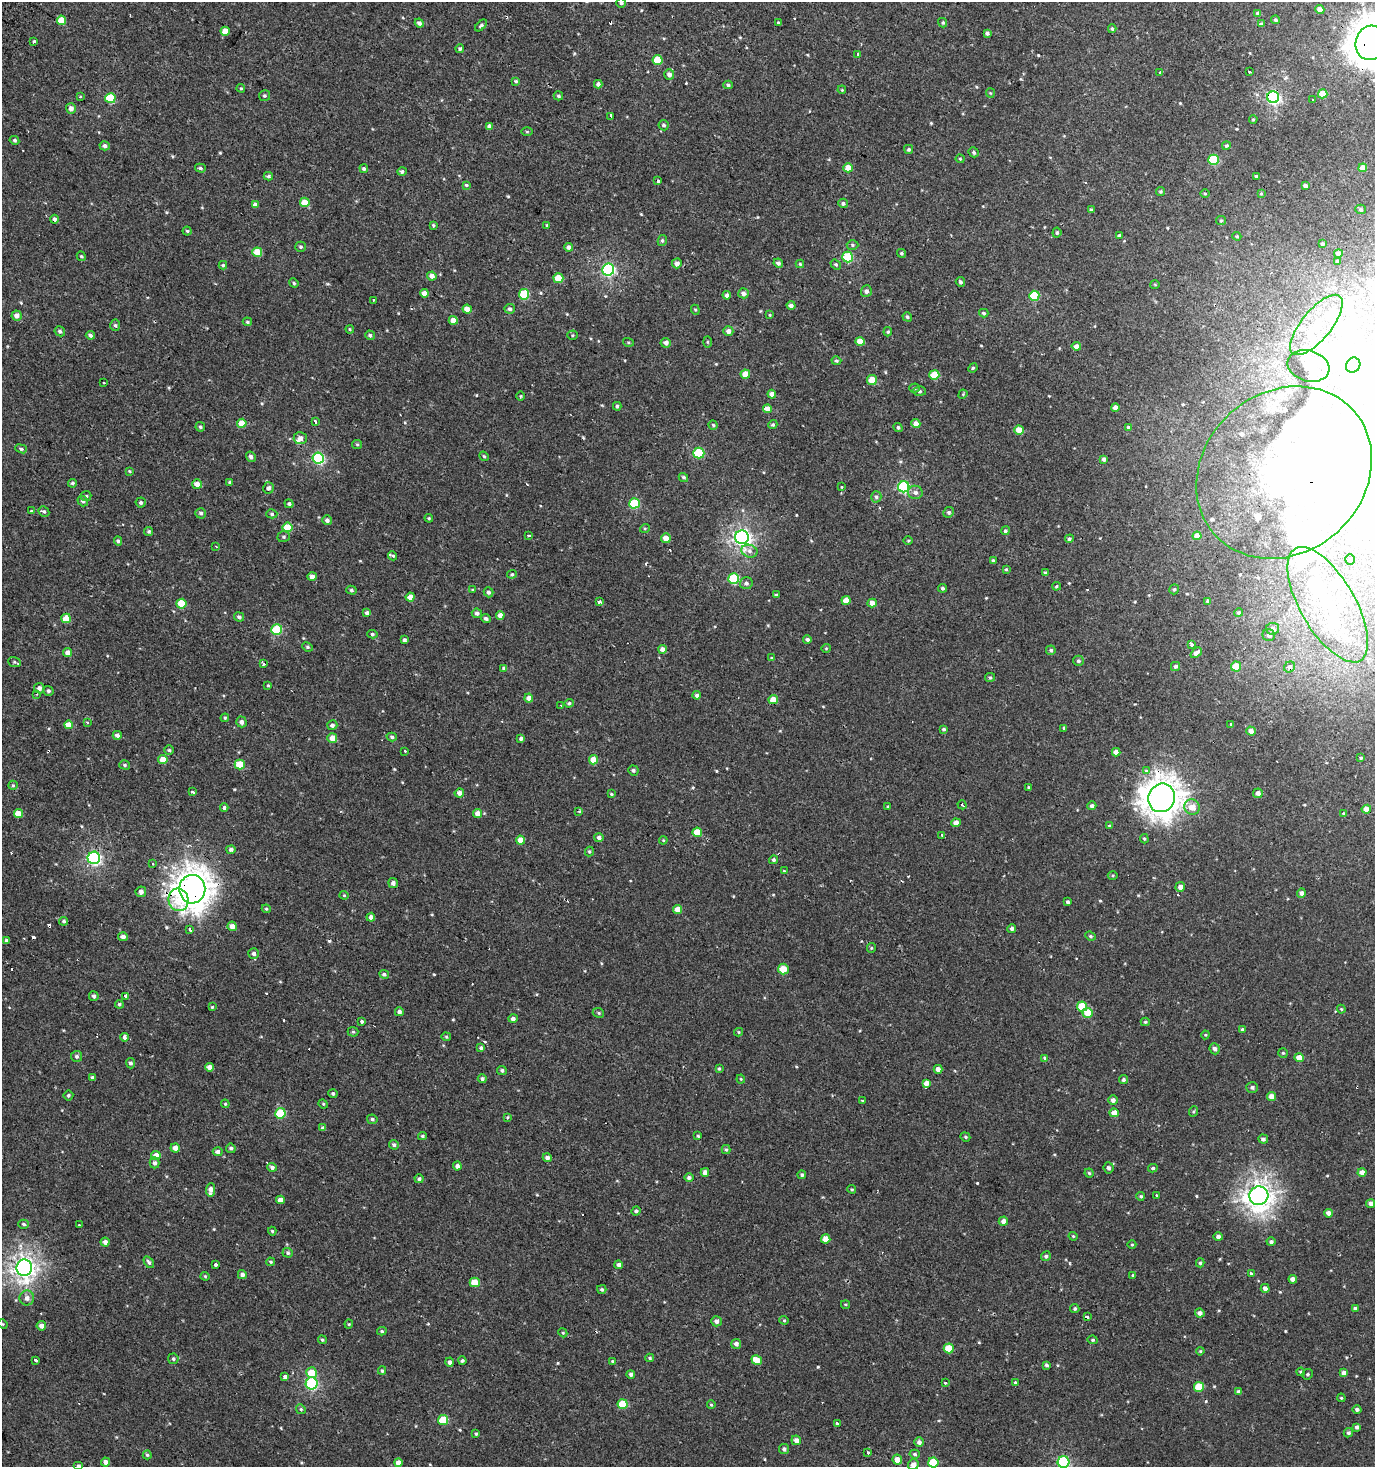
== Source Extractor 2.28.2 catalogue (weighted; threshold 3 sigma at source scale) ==
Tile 11 of 4 x 4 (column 3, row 3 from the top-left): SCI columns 3000-4372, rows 1488-2952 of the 5973 x 5886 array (HDU 1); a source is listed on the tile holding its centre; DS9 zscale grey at full resolution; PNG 1377 x 1469 px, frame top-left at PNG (2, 2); each listed source drawn as its Kron ellipse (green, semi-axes under 4 px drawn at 4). Shown black and unused: <1% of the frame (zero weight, under 2 of 3 exposures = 2% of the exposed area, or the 3 px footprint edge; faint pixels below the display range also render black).
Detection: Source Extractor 2.28.2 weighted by HDU 2 'WHT'; one run over the whole footprint, this tile lists its part. Background 6.71e-04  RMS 0.0037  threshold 0.0168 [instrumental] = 3 sigma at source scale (4.5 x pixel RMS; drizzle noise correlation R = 1.50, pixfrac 1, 0.0396/0.0396 arcsec/px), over >= 5 px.
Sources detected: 596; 13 inside a brighter object's white glare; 30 cosmic-ray / hot-pixel residue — neither listed nor drawn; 9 inside a brighter listed object's ellipse — not listed separately; of the other 544, all 500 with FLUX_AUTO >= 0.336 (the completeness limit of this list) listed and drawn (44 fainter detections not listed), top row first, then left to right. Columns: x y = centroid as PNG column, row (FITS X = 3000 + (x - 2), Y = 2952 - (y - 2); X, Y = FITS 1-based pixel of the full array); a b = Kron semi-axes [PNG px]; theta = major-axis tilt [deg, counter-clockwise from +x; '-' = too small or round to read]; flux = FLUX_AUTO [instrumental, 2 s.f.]
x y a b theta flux
621 3 5 4 - 0.68
1320 9 5 4 - 2
1258 13 4 3 - 0.81
61 20 5 4 - 5.8
1275 20 4 4 - 0.63
419 23 5 4 - 1.1
778 23 4 3 - 0.44
943 23 5 4 - 0.56
1261 24 4 3 - 0.92
481 25 7 4 44 0.68
1112 29 4 3 - 0.54
225 31 4 4 - 4.3
987 33 4 3 - 0.84
34 41 4 3 - 1.2
1371 43 17 15 74 740
460 49 4 4 - 0.71
858 54 3 3 - 4
657 60 5 5 - 9.2
1160 72 3 3 - 1.2
1250 72 3 3 - 0.93
669 74 5 5 - 1.6
516 81 4 3 - 0.43
598 84 4 4 - 1.2
728 85 4 3 - 0.67
241 88 4 3 - 0.4
842 90 4 3 - 0.36
990 93 4 4 - 0.38
1323 94 5 4 - 6.1
80 96 3 3 - 0.55
265 96 5 5 - 0.75
558 96 5 4 - 0.65
1273 97 6 6 - 73
110 98 5 5 - 13
1312 100 3 3 - 0.72
71 108 5 5 - 1.8
611 116 4 3 - 4.5
1253 119 4 3 - 0.46
664 125 5 5 - 0.79
489 126 4 4 - 1.4
527 132 6 4 -1 0.36
14 140 5 4 - 0.59
105 146 5 4 - 1.1
1226 146 4 4 - 0.71
909 149 4 4 - 0.58
974 152 5 4 - 0.87
960 159 4 4 - 0.42
1214 160 5 5 - 20
200 168 5 4 - 0.6
848 168 5 4 - 4.1
1363 168 4 4 - 3.3
364 169 4 4 - 0.75
402 172 5 4 - 0.78
268 176 5 4 - 0.64
1256 176 3 3 - 3.3
658 181 3 3 - 2.5
466 185 4 3 - 0.52
1305 186 4 4 - 1.2
1160 192 4 4 - 0.5
1205 193 4 3 - 0.36
1261 194 4 3 - 0.42
305 202 5 5 - 4.8
843 203 5 4 - 0.8
255 205 4 4 - 1.4
1361 209 5 4 - 0.61
1091 210 4 3 - 0.86
54 219 4 4 - 1
1221 220 5 4 - 0.54
433 225 4 3 - 0.49
547 225 3 3 - 0.37
187 231 4 4 - 0.49
1057 233 5 4 - 0.65
1120 235 4 4 - 0.79
1237 236 4 3 - 0.49
662 241 5 4 - 0.6
1322 244 3 3 - 0.63
852 245 6 5 - 0.64
301 247 5 5 - 0.67
569 247 4 4 - 1.5
257 252 5 4 - 7.1
901 253 4 4 - 0.52
1338 253 4 4 - 1.8
81 256 5 4 - 0.51
848 257 5 5 - 22
1337 261 3 3 - 0.44
677 263 5 4 - 2
778 263 5 4 - 1.1
800 264 4 4 - 0.42
836 264 5 4 - 0.57
223 265 4 4 - 0.48
608 269 6 6 - 56
432 276 5 4 - 2
558 278 5 5 - 8.8
960 282 5 4 - 0.84
294 283 5 4 - 0.49
1155 284 5 3 - 0.34
866 291 6 5 - 1
424 293 4 4 - 2.4
743 293 5 5 - 1.4
524 294 5 5 - 16
727 295 4 4 - 1
1034 296 5 5 - 15
374 300 4 3 - 0.99
791 305 4 4 - 1.2
467 309 4 4 - 3.1
510 309 5 5 - 0.99
695 310 5 4 - 0.43
984 313 5 4 - 0.61
770 315 4 4 - 0.36
17 316 5 5 - 2.1
907 317 5 4 - 0.61
453 320 4 4 - 3.5
247 322 5 4 - 0.5
115 325 6 5 - 0.65
1316 325 37 15 50 17
350 329 4 4 - 0.4
60 331 5 5 - 0.9
728 331 5 5 - 1.7
888 332 5 4 - 0.48
90 335 4 4 - 0.88
370 335 5 4 - 0.7
573 335 5 4 - 0.44
860 341 4 4 - 3.7
628 342 5 3 - 0.4
707 342 5 3 - 0.42
666 343 5 4 - 1.4
1076 346 4 4 - 2
836 361 5 4 - 0.61
1353 365 8 7 - 56
1308 366 21 15 -16 5.8
973 368 5 4 - 0.5
745 374 4 4 - 4.9
934 375 5 5 - 8.3
872 380 5 5 - 5.9
103 382 3 3 - 0.55
914 388 5 4 - 0.5
920 391 6 5 - 0.68
772 394 4 4 - 2.3
963 394 5 4 - 0.36
521 396 4 3 - 0.34
617 406 4 4 - 0.63
1115 408 4 4 - 2.1
767 409 4 4 - 2.8
315 422 4 3 - 2.5
242 423 5 4 - 5.8
916 423 4 4 - 2.6
713 425 4 4 - 0.47
773 425 5 4 - 0.5
200 427 5 4 - 0.55
898 427 5 4 - 0.83
1128 427 4 4 - 0.7
1019 430 5 4 - 5.7
300 438 6 6 - 1.6
357 444 5 4 - 0.49
21 449 6 4 -21 0.62
699 453 5 5 - 18
484 456 5 4 - 0.47
251 457 5 4 - 1.1
318 458 6 5 - 41
1104 459 4 4 - 1.3
130 471 4 3 - 0.39
1284 472 93 80 42 130
683 477 5 4 - 0.66
229 482 4 3 - 0.42
73 483 4 4 - 0.6
197 484 5 4 - 2.6
841 487 4 2 - 0.34
904 487 5 5 - 39
268 488 5 5 - 1.1
915 492 7 6 - 1.4
86 496 5 5 - 0.7
876 497 5 5 - 0.84
83 501 5 5 - 1
141 503 5 5 - 0.79
634 503 5 5 - 20
289 504 4 4 - 0.71
31 511 3 3 - 2.4
44 511 6 5 - 0.72
949 512 5 5 - 0.82
201 513 5 5 - 0.93
272 514 5 4 - 0.61
429 518 4 4 - 0.42
327 520 5 5 - 1.2
287 527 5 5 - 8.7
645 528 5 3 - 0.35
1005 531 4 4 - 0.63
149 532 4 4 - 0.57
529 536 3 3 - 1.9
1197 536 4 4 - 4
284 537 6 5 - 0.65
742 537 7 7 - 130
666 538 5 5 - 3.1
1069 539 4 4 - 0.75
118 541 5 4 - 0.66
908 541 5 3 - 0.38
216 546 3 2 - 0.44
749 551 8 6 -19 1.4
393 556 5 3 - 2.1
1350 559 5 4 - 0.64
993 560 4 3 - 0.57
1006 569 4 3 - 0.45
1045 573 3 3 - 0.69
512 574 5 4 - 0.5
312 576 5 4 - 1.4
734 579 5 5 - 23
746 583 6 6 - 1.3
1056 586 4 3 - 0.45
942 588 4 4 - 0.67
1174 589 5 4 - 0.68
351 590 5 4 - 0.6
472 590 4 3 - 0.36
489 592 5 4 - 1
776 595 4 3 - 0.69
410 597 4 4 - 3.1
599 601 4 3 - 2.6
846 601 4 4 - 3.3
1208 601 3 3 - 0.92
872 603 4 4 - 2.6
181 604 5 5 - 9
1328 605 65 27 -60 49
367 613 4 4 - 1
477 613 5 4 - 0.99
1238 613 4 4 - 0.49
500 615 4 4 - 2.5
239 617 5 4 - 0.86
66 618 5 4 - 7.2
486 619 5 4 - 1.1
1272 629 6 6 - 1.7
277 630 5 5 - 18
372 634 5 4 - 0.59
1269 635 6 5 - 1.1
807 639 4 4 - 0.83
404 640 3 3 - 0.8
1192 645 3 3 - 4.8
307 647 5 4 - 0.57
826 648 4 4 - 0.37
662 649 4 4 - 2.2
1051 650 5 5 - 0.85
68 653 4 4 - 2.3
1196 653 6 4 43 2
772 658 4 3 - 0.41
1078 661 5 5 - 0.81
14 662 6 5 - 0.62
263 663 3 3 - 6.4
1176 666 4 4 - 0.86
1236 666 5 5 - 6.4
1290 667 6 5 - 1.4
503 668 4 4 - 0.47
990 677 5 4 - 0.47
268 685 4 3 - 0.4
39 688 5 5 - 1.4
48 691 5 5 - 0.86
37 694 4 3 - 0.37
697 695 4 4 - 1.2
529 698 4 4 - 2.1
773 700 4 4 - 4.6
569 703 4 4 - 0.67
561 706 3 2 - 0.43
225 718 4 3 - 0.4
87 722 4 3 - 0.64
241 722 5 5 - 1.3
1231 724 3 3 - 0.38
68 725 4 4 - 4.4
332 725 5 5 - 1.1
1064 728 4 3 - 0.59
944 729 4 3 - 0.55
1251 731 4 4 - 2.2
117 735 4 4 - 1.4
392 737 5 4 - 0.66
332 738 5 4 - 4.3
521 738 4 4 - 1.1
169 750 5 5 - 0.59
405 751 3 2 - 0.58
1116 752 4 4 - 2.1
1361 758 4 3 - 0.4
163 760 4 4 - 4.7
593 760 4 4 - 4.7
240 764 5 5 - 7.7
125 765 5 4 - 0.59
633 770 5 5 - 0.83
1146 771 3 3 - 1.7
13 785 5 4 - 0.46
1029 787 3 3 - 0.52
193 792 3 3 - 1.3
459 793 5 4 - 1.8
1258 793 5 4 - 1.6
611 794 4 3 - 0.38
1162 798 14 13 - 460
962 805 5 3 - 1.6
888 806 3 3 - 0.37
1092 806 4 4 - 0.93
1192 807 8 7 - 3.9
224 808 4 4 - 0.85
1366 809 5 4 - 2.3
579 811 3 3 - 0.89
478 813 4 4 - 2.7
1343 813 4 4 - 0.36
18 814 4 4 - 5.9
956 823 5 4 - 2.4
1110 826 4 3 - 0.45
697 832 4 4 - 6.3
942 835 3 3 - 1.1
599 837 4 4 - 1.2
1144 839 5 4 - 0.48
520 840 4 4 - 3.6
663 840 4 4 - 0.35
231 849 4 4 - 1.1
589 851 5 4 - 0.53
94 858 6 6 - 67
774 860 4 4 - 0.71
153 863 3 2 - 0.48
784 871 4 3 - 0.34
1113 875 5 3 - 0.39
393 883 5 5 - 1.2
1180 887 5 4 - 1.7
192 889 14 13 - 530
141 892 5 5 - 1.6
1301 893 4 4 - 1.3
344 895 4 4 - 0.41
179 900 11 10 - 9.8
1068 902 3 3 - 0.82
266 909 4 4 - 0.42
678 909 4 4 - 3.3
371 917 4 4 - 1.5
64 921 4 4 - 0.68
232 926 5 4 - 2.2
1012 928 4 4 - 0.89
190 929 3 3 - 3.7
1090 936 5 4 - 0.53
123 937 5 4 - 1.8
6 940 3 3 - 0.89
871 948 5 4 - 0.41
254 954 5 5 - 1
783 969 5 5 - 4.9
384 974 5 4 - 0.88
94 996 5 4 - 1
125 996 4 3 - 26
119 1004 4 4 - 0.62
1082 1006 5 5 - 8.4
212 1007 3 3 - 0.42
1341 1009 4 4 - 0.38
399 1012 4 4 - 1.3
598 1013 6 4 -23 0.52
1088 1013 5 5 - 6.8
513 1018 4 4 - 1.4
361 1022 3 3 - 4
1145 1022 4 4 - 0.53
1242 1030 4 3 - 0.59
353 1032 5 5 - 0.5
739 1032 4 4 - 0.43
1205 1035 4 4 - 0.38
124 1037 4 3 - 3
446 1037 5 4 - 0.46
481 1048 4 4 - 0.7
1215 1049 5 5 - 1.4
1283 1053 5 5 - 0.43
77 1056 5 5 - 0.78
1044 1058 3 3 - 1.1
1299 1058 4 4 - 4.7
130 1063 5 4 - 0.8
209 1067 4 4 - 2.2
719 1069 3 3 - 0.43
938 1069 4 4 - 2
502 1070 5 4 - 0.84
92 1078 3 3 - 0.85
482 1079 4 4 - 0.8
741 1079 4 4 - 0.34
1123 1080 4 4 - 0.67
926 1083 4 4 - 2.2
1252 1087 6 5 - 0.95
333 1094 4 4 - 0.67
68 1095 5 5 - 0.66
1272 1097 4 4 - 3
862 1100 3 3 - 0.54
1113 1100 4 4 - 1.4
225 1104 4 4 - 0.38
323 1104 5 4 - 0.46
1194 1111 5 3 - 0.41
280 1113 5 5 - 16
1114 1113 4 4 - 3.2
507 1117 4 3 - 0.37
372 1119 5 4 - 0.79
323 1128 4 4 - 0.72
422 1136 4 3 - 0.54
698 1136 4 3 - 0.48
965 1137 5 4 - 0.48
1263 1139 5 4 - 0.94
394 1145 5 4 - 0.8
175 1148 4 4 - 2.3
231 1148 5 4 - 0.78
726 1150 4 4 - 0.51
218 1152 5 4 - 1.4
156 1155 4 4 - 3
547 1158 4 4 - 1.3
154 1163 5 5 - 1.2
457 1166 4 4 - 1.3
272 1167 5 4 - 0.96
1109 1168 5 5 - 1.1
1153 1168 5 4 - 0.68
705 1172 4 4 - 2.3
1362 1172 4 4 - 3
1089 1173 4 4 - 0.48
802 1175 4 4 - 0.7
689 1178 4 4 - 0.92
419 1179 4 4 - 0.91
852 1189 4 4 - 0.39
210 1190 7 4 83 2.3
1141 1196 4 4 - 0.59
1157 1196 3 3 - 1.6
1259 1196 9 9 - 270
280 1200 4 4 - 2
1371 1204 4 4 - 1.4
636 1211 5 4 - 0.69
1328 1213 4 4 - 1.9
1003 1221 5 4 - 2
24 1224 5 4 - 0.7
79 1225 3 3 - 3.4
272 1231 4 4 - 0.51
1073 1236 4 3 - 0.37
1218 1237 5 4 - 1.2
826 1239 4 4 - 4.3
105 1242 4 4 - 1.3
1271 1242 4 4 - 0.88
1132 1244 4 3 - 0.35
288 1253 5 4 - 0.73
1046 1256 5 4 - 0.72
149 1262 6 4 -57 0.81
271 1262 4 3 - 0.46
1200 1263 4 3 - 0.57
215 1265 3 3 - 3.7
619 1265 4 4 - 1.1
24 1268 8 7 - 210
1251 1273 3 3 - 0.58
242 1275 4 4 - 1.5
1133 1275 4 3 - 0.41
205 1276 4 4 - 0.39
1293 1279 4 4 - 1.9
475 1282 5 5 - 7.2
1265 1288 4 4 - 1.7
602 1289 4 4 - 0.56
27 1298 7 7 - 1.7
846 1304 4 3 - 0.35
1355 1308 4 3 - 0.98
1075 1309 4 4 - 0.66
1200 1313 5 4 - 1.5
1087 1317 3 3 - 5.5
784 1320 4 4 - 0.47
716 1321 5 5 - 1.4
3 1324 5 4 - 0.37
349 1324 4 4 - 0.39
41 1326 5 4 - 2
382 1331 4 4 - 0.54
563 1333 4 3 - 0.41
322 1340 4 3 - 0.54
1093 1340 5 4 - 0.51
736 1344 5 5 - 1.6
949 1348 5 5 - 6.6
1200 1351 4 3 - 0.38
650 1358 4 4 - 0.48
173 1359 5 5 - 0.66
36 1360 4 3 - 3.8
757 1360 5 4 - 4.3
462 1361 4 4 - 0.76
612 1361 4 4 - 0.37
450 1362 4 4 - 1.2
1047 1365 4 3 - 0.66
382 1371 4 3 - 0.53
1301 1372 4 4 - 0.51
311 1373 5 5 - 6.8
1344 1373 4 4 - 1.9
631 1374 4 4 - 0.88
1307 1374 5 5 - 0.59
285 1377 4 3 - 4.3
1015 1382 4 3 - 0.4
312 1383 6 6 - 39
945 1383 4 3 - 0.42
1199 1387 5 5 - 9.6
1238 1392 4 3 - 1
1341 1398 4 3 - 0.4
623 1404 5 5 - 11
711 1405 4 3 - 0.45
301 1409 5 4 - 0.54
1357 1409 4 4 - 0.85
443 1420 5 5 - 12
837 1423 3 3 - 1.6
1357 1427 4 3 - 1
1348 1433 5 4 - 0.68
476 1434 4 3 - 0.54
796 1440 5 4 - 1.6
919 1442 5 4 - 1.3
784 1449 5 5 - 1
868 1452 3 3 - 1.8
915 1454 5 4 - 0.68
147 1455 4 4 - 0.56
897 1460 5 4 - 3.4
105 1462 4 4 - 1.6
933 1462 5 5 - 10
1063 1462 6 6 - 48
398 1463 4 4 - 2.6
913 1465 5 5 - 2.3
78 1466 5 4 - 0.82
Overlapping masked pixels (flux is a lower limit): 9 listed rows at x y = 1371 43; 1273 97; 54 219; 1284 472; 1290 667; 1162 798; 192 889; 179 900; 897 1460
Isophote crosses this tile's border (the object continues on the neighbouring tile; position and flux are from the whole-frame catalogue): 6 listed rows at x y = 621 3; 1371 43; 1284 472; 1063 1462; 913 1465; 78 1466